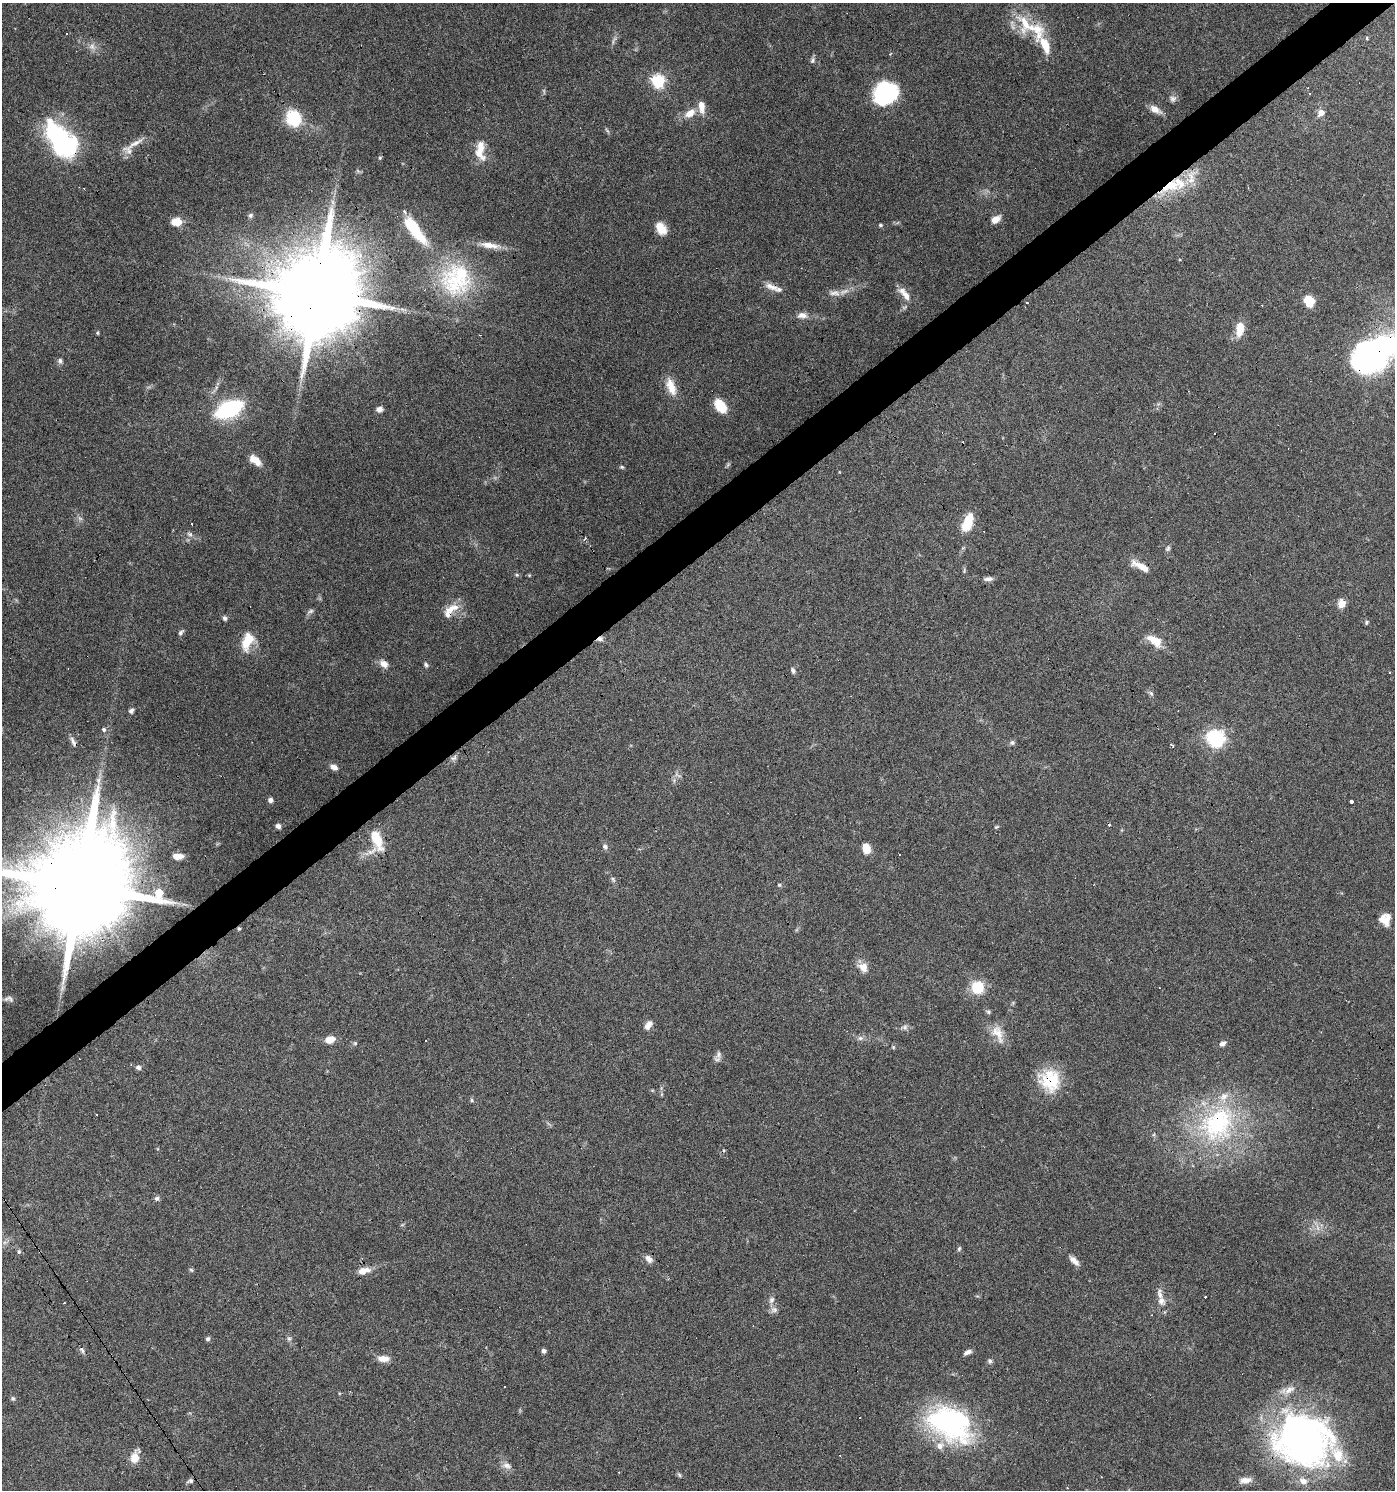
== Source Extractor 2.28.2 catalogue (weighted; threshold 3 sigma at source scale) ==
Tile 10 of 4 x 4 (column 2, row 3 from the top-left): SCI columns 1583-2975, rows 1489-2976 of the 5891 x 5955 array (HDU 1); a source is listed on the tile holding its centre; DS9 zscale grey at full resolution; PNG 1397 x 1492 px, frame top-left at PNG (2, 3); no overlay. Shown black and unused: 3% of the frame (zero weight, under 3 of 6 exposures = <1% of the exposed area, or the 3 px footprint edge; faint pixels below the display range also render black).
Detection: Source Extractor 2.28.2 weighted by HDU 2 'WHT'; one run over the whole footprint, this tile lists its part. Background 0.0616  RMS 0.0035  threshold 0.0143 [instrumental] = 3 sigma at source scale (4.09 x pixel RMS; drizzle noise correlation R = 1.36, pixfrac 0.8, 0.0396/0.0396 arcsec/px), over >= 5 px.
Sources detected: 173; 4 too faint to see at this stretch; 2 inside a brighter object's white glare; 18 cosmic-ray / hot-pixel residue — not listed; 18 inside a brighter listed object's ellipse — not listed separately; the other 131 listed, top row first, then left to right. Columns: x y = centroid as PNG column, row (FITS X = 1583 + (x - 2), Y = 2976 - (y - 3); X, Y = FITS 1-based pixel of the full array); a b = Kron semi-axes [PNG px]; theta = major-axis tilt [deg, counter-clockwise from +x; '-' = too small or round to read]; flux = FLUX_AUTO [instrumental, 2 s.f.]
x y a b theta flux
1025 23 34 20 -60 11
1367 38 5 4 - 0.39
613 42 10 2 90 0.59
92 47 10 9 - 1.9
813 60 8 6 79 0.82
658 81 6 6 - 46
885 93 23 22 - 31
1173 99 9 8 - 1.2
1155 109 14 7 -31 2.8
690 113 14 8 34 3.9
1321 113 9 7 54 2.1
294 118 16 15 - 15
61 142 40 22 -57 56
135 143 36 6 28 3.2
480 148 22 12 88 4.7
380 158 5 4 - 0.44
358 171 6 4 -71 0.46
1170 186 35 16 33 15
333 202 7 4 -71 0.79
250 215 7 6 - 0.77
996 219 11 7 34 2.6
176 222 10 8 0 5
880 225 5 4 - 0.48
661 228 14 9 -53 5.1
415 230 41 12 -54 15
456 279 48 43 69 35
771 287 19 8 -20 2.8
834 293 18 7 0 2.5
317 294 25 23 -73 5600
906 295 20 9 -57 3.3
1309 301 12 10 -77 5.7
802 315 14 8 -1 2.2
1240 329 17 9 83 5.4
97 333 5 4 - 0.38
60 361 6 5 - 0.95
1369 364 49 30 24 62
216 387 6 4 -73 0.48
671 387 24 11 -68 5
720 406 13 8 -52 9.3
229 409 19 10 25 47
379 409 8 6 9 1.4
255 460 15 8 -39 4.1
728 465 9 3 45 0.48
622 467 6 4 -15 0.5
967 525 15 11 56 7
190 534 8 6 -17 0.91
584 539 5 3 - 0.63
1168 548 8 6 66 0.76
1140 566 25 7 -28 4.1
964 570 8 3 85 0.49
517 575 5 5 - 0.47
988 579 11 5 1 1.4
1341 604 10 9 - 2.7
451 609 24 10 27 4.3
310 611 10 5 30 0.81
225 618 6 5 - 0.8
1366 622 6 5 - 0.52
181 632 8 5 41 0.72
600 639 9 6 23 1.2
247 641 21 12 71 7.5
1154 641 19 9 -33 5.5
384 664 12 8 -36 2.4
426 665 7 5 -53 0.7
793 670 7 5 -65 0.86
1390 672 3 3 - 0.54
1151 693 7 5 -44 0.71
131 711 7 5 55 0.99
104 729 6 5 - 0.73
1216 738 7 7 - 94
73 742 14 5 -67 1.3
1012 743 6 6 - 0.77
1173 745 6 4 -71 0.5
454 758 10 6 35 1
334 767 8 6 -24 1.6
270 800 5 5 - 1.2
1351 801 3 3 - 3.9
278 826 5 4 - 1.2
996 827 7 3 35 0.41
377 839 24 10 -69 7.9
605 846 7 6 - 1.1
866 848 8 6 -76 6.8
371 852 13 7 23 2.4
178 856 9 5 1 2.9
613 879 9 5 -63 0.73
779 885 5 5 - 0.45
80 886 30 27 -61 8200
1385 920 13 11 -89 4
863 968 14 10 -25 3.1
977 987 12 12 - 9.6
10 999 12 6 -48 0.92
648 1025 11 7 54 2.2
905 1027 9 6 0 1.1
998 1033 31 11 -69 5.5
860 1038 8 6 1 1
330 1039 9 7 17 4
425 1041 3 2 - 0.36
355 1043 6 5 - 0.47
1223 1043 8 6 33 1.3
893 1047 5 4 - 0.37
718 1055 13 7 81 1.4
138 1067 7 6 - 0.93
1050 1080 28 25 -60 14
472 1100 6 4 -89 0.45
1218 1124 58 44 45 51
157 1198 7 6 - 0.85
5 1242 7 4 18 0.73
959 1249 7 4 63 0.54
19 1251 6 5 - 0.54
649 1259 11 7 -45 1.7
1074 1261 16 7 -45 1.9
191 1270 6 5 - 0.51
364 1271 16 8 14 3.1
771 1300 10 7 64 1.3
1161 1301 14 10 -63 2.7
64 1303 3 2 - 0.35
774 1310 10 8 13 1.4
208 1339 6 5 - 0.73
289 1339 7 6 - 0.78
543 1351 7 5 -74 0.77
968 1352 10 5 27 1.2
384 1359 14 7 -2 2.9
990 1361 7 6 - 0.78
504 1387 3 3 - 0.6
1289 1390 17 9 32 3.1
13 1398 6 5 - 0.59
950 1424 56 37 -28 56
1303 1440 57 49 -27 160
135 1457 12 8 69 4.7
507 1466 13 8 -21 1.9
1245 1480 15 7 7 2.8
190 1481 9 6 19 0.89
Overlapping masked pixels (flux is a lower limit): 11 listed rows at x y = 61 142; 1170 186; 771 287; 317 294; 1369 364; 451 609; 600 639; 80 886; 1050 1080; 950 1424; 1303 1440
Isophote crosses this tile's border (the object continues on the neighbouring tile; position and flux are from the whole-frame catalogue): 2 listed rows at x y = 1369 364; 80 886